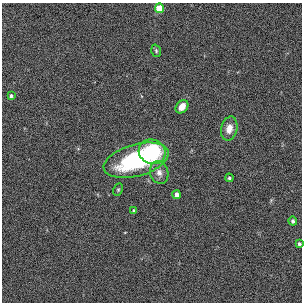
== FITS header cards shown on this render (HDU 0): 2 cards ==
NAXIS1  =                  300
NAXIS2  =                  300

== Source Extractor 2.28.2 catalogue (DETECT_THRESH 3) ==
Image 300 x 300 px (HDU 0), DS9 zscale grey, 1 PNG px = 1 image px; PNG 304 x 304 px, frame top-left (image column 1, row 300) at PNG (2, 3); each listed source drawn as its Kron ellipse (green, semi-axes under 4 px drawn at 4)
Background 0.00287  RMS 0.026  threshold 0.0783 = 3 sigma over >= 5 px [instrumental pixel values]
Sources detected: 14; all 14 listed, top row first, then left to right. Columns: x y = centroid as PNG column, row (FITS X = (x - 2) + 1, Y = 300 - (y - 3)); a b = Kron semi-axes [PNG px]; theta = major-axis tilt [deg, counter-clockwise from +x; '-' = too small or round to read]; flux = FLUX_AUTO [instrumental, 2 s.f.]
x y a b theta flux
159 8 5 4 - 63
156 51 6 4 -71 2.7
11 96 4 3 - 3.8
182 107 7 5 49 13
229 129 12 8 76 16
152 152 13 12 - 100
136 160 33 16 15 200
159 173 11 9 -70 11
229 178 4 4 - 2.7
118 190 6 4 64 2.6
177 195 4 4 - 11
134 211 3 3 - 3.7
293 221 4 4 - 3.6
299 244 4 4 - 2.9
At the frame edge (FLAGS 8, measured only in part): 1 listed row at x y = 299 244